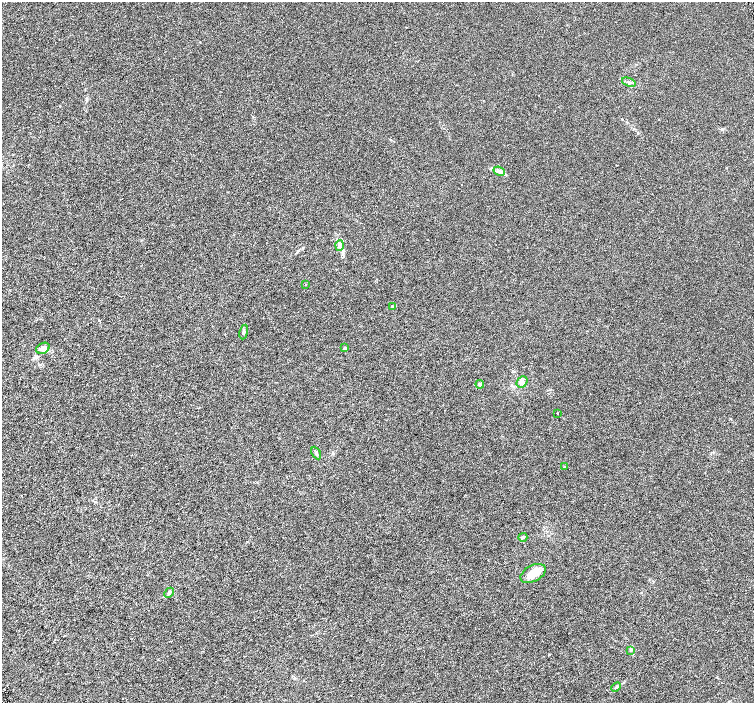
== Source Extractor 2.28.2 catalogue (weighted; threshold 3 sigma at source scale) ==
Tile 7 of 4 x 4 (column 3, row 2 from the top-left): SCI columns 3012-4514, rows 3002-4402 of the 6018 x 5941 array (HDU 1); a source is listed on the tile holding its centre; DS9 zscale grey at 2 x 2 block average (1 PNG px = mean of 2 x 2 image px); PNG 756 x 705 px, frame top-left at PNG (2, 2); each listed source drawn as its Kron ellipse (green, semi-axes under 4 px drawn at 4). Shown black and unused: <1% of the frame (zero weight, under 3 of 6 exposures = <1% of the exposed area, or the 3 px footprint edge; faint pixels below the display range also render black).
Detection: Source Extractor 2.28.2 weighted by HDU 2 'WHT'; one run over the whole footprint, this tile lists its part. Background 0.00125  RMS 0.0016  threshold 0.00657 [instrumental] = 3 sigma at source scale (4.09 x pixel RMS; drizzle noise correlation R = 1.36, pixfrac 0.8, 0.0396/0.0396 arcsec/px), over >= 5 px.
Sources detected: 20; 2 inside a brighter listed object's ellipse — not listed separately; the other 18 listed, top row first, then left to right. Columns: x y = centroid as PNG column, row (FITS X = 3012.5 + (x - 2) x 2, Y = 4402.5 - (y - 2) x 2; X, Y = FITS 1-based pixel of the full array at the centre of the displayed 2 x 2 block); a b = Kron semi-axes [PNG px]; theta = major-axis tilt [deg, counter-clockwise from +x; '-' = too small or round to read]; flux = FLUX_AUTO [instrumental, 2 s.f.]
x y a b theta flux
629 82 7 2 -21 0.48
499 171 6 3 -22 0.73
339 245 5 4 - 0.84
305 285 2 2 - 0.15
393 307 4 3 - 0.38
244 332 7 3 79 0.68
43 348 7 5 30 1.7
344 348 3 3 - 0.43
522 382 6 5 - 1.1
480 384 4 3 - 0.51
558 413 2 2 - 0.21
316 453 7 3 -61 0.61
565 467 4 3 - 0.27
523 537 4 3 - 0.43
533 573 13 8 28 5.6
169 593 6 4 45 0.62
631 650 3 2 - 0.28
616 687 5 2 - 0.4
Diffuse or blended objects may show on this block-average render without a row.